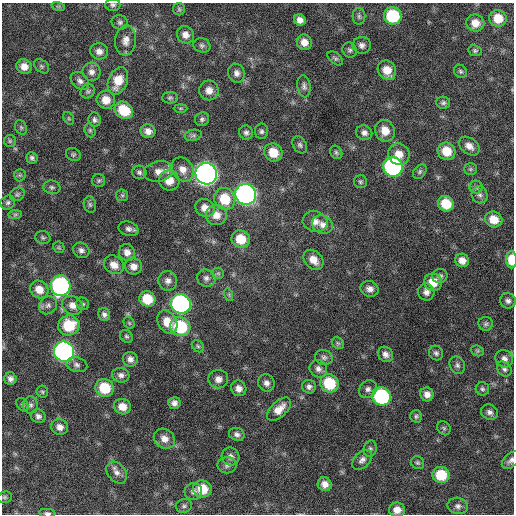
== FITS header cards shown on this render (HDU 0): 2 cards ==
NAXIS1  =                  512 / Axis length
NAXIS2  =                  512 / Axis length

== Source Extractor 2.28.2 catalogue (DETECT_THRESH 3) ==
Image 512 x 512 px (HDU 0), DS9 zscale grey, 1 PNG px = 1 image px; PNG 516 x 516 px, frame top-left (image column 1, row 512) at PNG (2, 3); each listed source drawn as its Kron ellipse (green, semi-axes under 4 px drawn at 4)
Background 343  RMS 19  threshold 58.3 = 3 sigma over >= 5 px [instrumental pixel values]
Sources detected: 169; all 169 listed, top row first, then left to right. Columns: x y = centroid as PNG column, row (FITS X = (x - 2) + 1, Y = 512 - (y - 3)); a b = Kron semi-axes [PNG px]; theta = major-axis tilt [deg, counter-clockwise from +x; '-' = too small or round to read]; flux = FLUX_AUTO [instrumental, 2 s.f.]
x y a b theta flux
113 5 7 6 - 3200
58 6 7 4 -17 2000
179 9 6 6 - 2400
359 16 8 6 -89 3200
393 16 9 8 - 71000
498 18 9 8 - 22000
300 20 6 5 - 7400
120 22 8 7 - 3600
475 23 9 8 - 14000
185 35 9 8 - 8500
126 40 15 10 83 11000
304 42 8 7 - 10000
202 45 9 7 -15 3500
362 45 9 8 - 5800
350 50 8 7 - 3300
99 51 9 8 - 7300
475 51 7 5 -10 2600
335 58 9 5 -38 3000
24 66 8 7 - 11000
42 66 8 6 -41 2700
387 70 10 8 -51 18000
460 71 7 6 - 2700
91 72 9 9 - 6800
236 73 9 8 - 6400
80 81 10 7 -42 5600
118 81 14 9 68 24000
304 86 11 6 -82 4400
209 90 10 10 - 11000
88 91 7 6 - 3000
170 98 8 6 1 2700
106 100 9 9 - 16000
443 103 7 6 - 3300
180 108 7 3 0 1800
124 110 10 8 -38 38000
69 118 7 5 -59 2000
202 119 7 6 - 3400
95 120 7 6 - 3900
21 127 7 5 -69 2600
90 130 7 5 -69 2500
148 131 7 6 - 7900
261 131 8 6 89 3500
385 131 11 9 -68 17000
246 133 7 6 - 4000
364 133 8 7 - 5500
193 135 9 5 10 3100
10 141 6 6 - 2200
300 145 9 6 -58 3500
469 146 11 8 -37 9200
447 151 9 8 - 24000
273 152 9 8 - 24000
336 152 7 5 -58 2600
73 154 7 6 - 2600
399 154 11 10 - 15000
32 158 6 5 - 3300
393 167 10 9 - 240000
183 169 13 10 -58 12000
470 169 6 5 - 2500
158 171 15 10 11 12000
139 172 7 6 - 3400
420 172 8 6 52 3000
206 174 11 10 - 880000
20 175 6 6 - 2300
169 180 10 10 - 17000
99 181 6 6 - 2500
360 182 6 6 - 2500
52 187 8 6 -7 3700
476 187 6 6 - 3200
17 194 7 6 - 2900
246 194 10 10 - 510000
122 195 6 5 - 2500
480 195 8 8 - 4800
225 199 11 10 - 37000
8 203 7 6 - 3400
446 204 8 7 - 31000
90 205 8 6 -74 3200
205 208 10 8 -26 12000
15 214 7 4 1 2300
216 215 10 10 - 13000
494 220 9 8 - 20000
315 222 12 10 -13 10000
322 225 10 9 - 8400
128 229 10 7 -15 5300
43 238 7 6 - 2800
241 239 9 8 - 29000
59 247 6 5 - 2100
81 250 8 7 - 5100
127 252 8 7 - 8200
313 260 11 8 -46 13000
462 260 7 6 - 9400
511 260 8 5 -88 23000
114 265 10 8 -34 11000
133 266 8 8 - 9400
218 273 6 5 - 2600
440 276 8 6 29 3600
206 278 9 8 - 5900
168 281 9 9 - 7100
433 282 9 8 - 22000
61 286 10 10 - 240000
39 289 9 8 - 15000
370 289 9 7 -21 7400
426 292 8 8 - 6900
229 295 6 4 -73 1900
147 299 8 7 - 31000
508 301 8 7 - 4600
83 304 6 6 - 2500
181 304 10 9 - 320000
48 305 10 8 45 5200
72 305 11 9 -33 10000
104 315 6 6 - 4200
167 322 12 9 -59 20000
129 323 6 5 - 1800
486 324 7 7 - 3100
69 325 11 10 - 44000
180 327 10 9 - 75000
126 336 7 6 - 2500
338 343 7 5 -44 2400
198 346 7 5 -45 2500
477 351 7 5 -20 2300
64 352 10 10 - 430000
436 353 7 7 - 3600
385 354 8 7 - 6400
324 357 9 7 -15 4400
130 359 7 7 - 6100
504 359 9 8 - 6100
77 365 11 7 -14 4900
457 365 9 7 -62 4100
318 369 9 8 - 6300
504 369 8 6 -48 3800
121 375 8 7 - 5500
10 379 6 6 - 5200
218 379 10 9 - 8100
266 383 9 8 - 6600
329 383 9 9 - 53000
309 387 7 7 - 4700
105 388 9 9 - 41000
239 388 8 7 - 7800
368 389 9 8 - 5700
482 389 7 6 - 3000
42 392 6 5 - 2300
427 394 7 6 - 7600
381 396 9 9 - 150000
174 403 6 6 - 5800
22 405 7 5 -56 2200
31 405 8 7 - 4400
122 407 8 7 - 15000
279 409 15 7 43 14000
490 412 9 7 -26 5300
38 416 7 6 - 4600
416 416 6 6 - 2600
60 427 8 8 - 7700
444 428 7 6 - 2400
237 434 8 6 -23 4600
164 439 11 9 -36 10000
370 449 8 6 74 3200
231 457 9 8 - 6000
362 460 12 7 46 6000
511 460 11 6 43 5200
418 463 7 6 - 2600
227 465 9 8 - 5100
117 473 12 9 -51 8100
441 475 8 8 - 40000
325 484 7 6 - 8700
202 489 9 8 - 27000
193 491 9 8 - 5000
5 497 7 5 15 2500
184 506 8 6 15 3200
458 506 10 8 -12 5900
397 510 8 7 - 11000
47 513 8 4 -4 3100
At the frame edge (FLAGS 8, measured only in part): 4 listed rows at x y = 113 5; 511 260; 511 460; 47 513